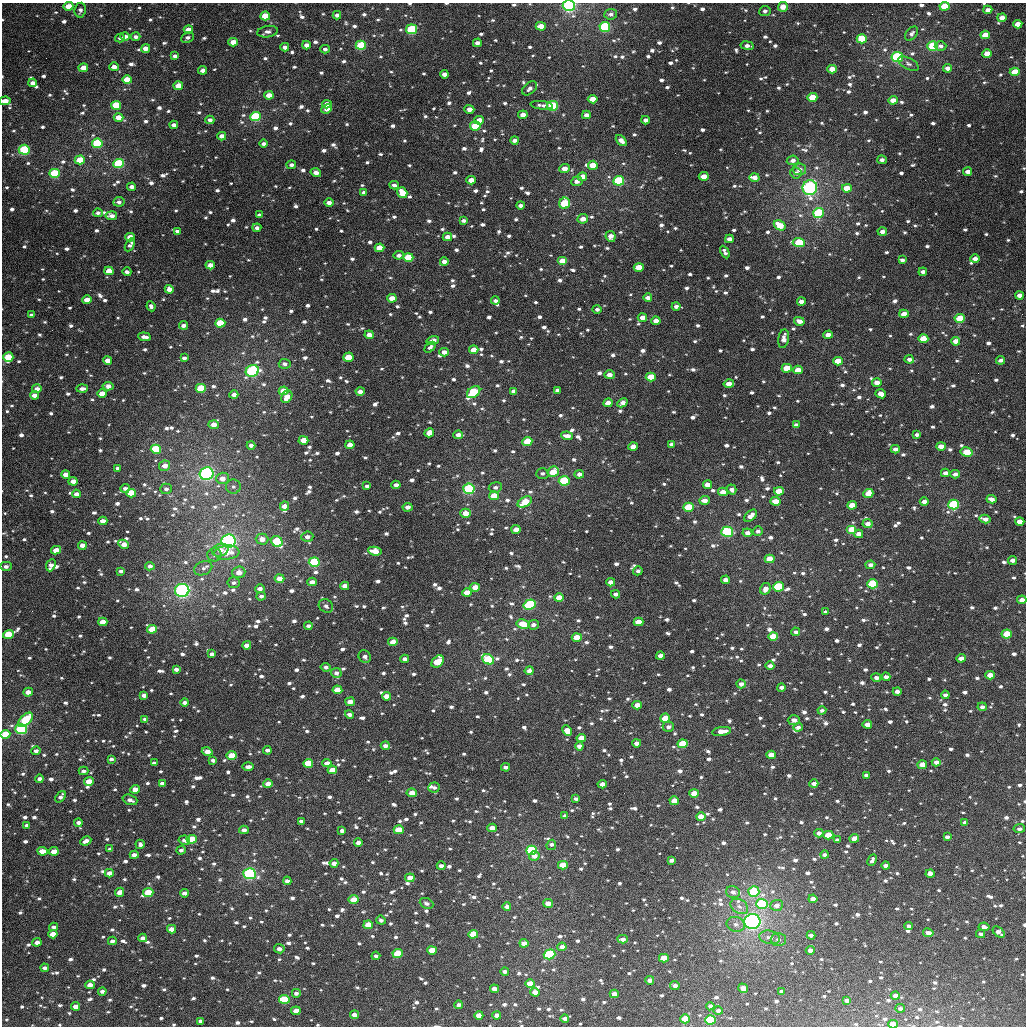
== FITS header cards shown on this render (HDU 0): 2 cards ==
NAXIS1  =                 1024
NAXIS2  =                 1024

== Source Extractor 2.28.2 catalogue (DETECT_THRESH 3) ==
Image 1024 x 1024 px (HDU 0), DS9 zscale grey, 1 PNG px = 1 image px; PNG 1028 x 1028 px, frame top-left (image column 1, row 1024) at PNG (2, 3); each listed source drawn as its Kron ellipse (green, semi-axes under 4 px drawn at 4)
Background 3200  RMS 71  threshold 212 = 3 sigma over >= 5 px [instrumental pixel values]
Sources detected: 1554; of the 1554, the 500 brightest by FLUX_AUTO listed and drawn (1054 fainter detections omitted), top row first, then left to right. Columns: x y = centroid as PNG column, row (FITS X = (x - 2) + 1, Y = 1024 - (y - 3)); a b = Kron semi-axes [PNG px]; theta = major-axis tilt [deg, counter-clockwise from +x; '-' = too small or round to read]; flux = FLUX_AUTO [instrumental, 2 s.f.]
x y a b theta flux
68 6 5 4 - 7.1e+04
569 6 6 5 - 6.3e+05
944 6 5 4 - 1.6e+05
783 7 5 4 - 5.5e+04
80 10 7 5 81 1.6e+04
988 10 4 4 - 3.4e+04
765 11 5 5 - 1.7e+04
611 14 6 5 - 1.8e+04
337 15 4 3 - 2.0e+04
265 16 5 4 - 1.1e+05
1002 18 4 4 - 3.9e+04
1018 24 4 4 - 5.8e+04
541 26 5 4 - 6.6e+04
605 27 5 5 - 4.6e+05
412 29 5 5 - 2.4e+05
188 30 4 4 - 5.6e+04
268 32 10 5 11 2.0e+04
912 34 8 5 52 1.6e+04
985 35 5 4 - 9.2e+04
125 36 5 4 - 2.8e+04
136 37 5 4 - 1.9e+04
120 38 5 4 - 1.6e+04
187 38 6 5 - 1.6e+04
862 39 5 4 - 1.9e+05
233 42 5 4 - 6.5e+04
477 43 4 4 - 2.5e+04
306 45 4 4 - 2.9e+04
361 45 5 4 - 2.7e+05
747 46 6 4 -9 2.4e+04
933 46 5 4 - 2.8e+05
941 46 6 4 2 1.8e+04
285 47 4 4 - 2.7e+04
146 48 4 4 - 4.2e+04
325 49 4 4 - 1.6e+04
987 54 5 4 - 7.1e+04
175 56 4 3 - 1.6e+04
897 57 6 5 - 4.3e+05
909 64 11 5 -28 1.6e+04
114 67 4 4 - 3.7e+04
83 68 5 4 - 5.8e+04
948 68 4 4 - 3.3e+04
832 69 5 4 - 6.7e+04
203 70 4 3 - 2.4e+04
1015 72 5 4 - 1.3e+05
444 74 4 4 - 2.7e+04
127 80 5 4 - 1.0e+05
33 83 4 4 - 3.1e+04
178 86 5 4 - 7.3e+04
529 88 8 5 41 2.3e+04
269 95 5 4 - 4.8e+04
812 97 5 4 - 1.1e+05
593 99 5 4 - 7.4e+04
893 100 4 4 - 5.1e+04
5 101 5 4 - 3.8e+04
327 104 5 4 - 4.3e+04
116 105 5 4 - 2.0e+05
542 105 11 4 -7 2.0e+04
552 106 5 5 - 2.8e+05
327 109 5 4 - 3.4e+04
469 109 5 4 - 3.7e+04
523 115 4 4 - 4.0e+04
586 115 4 4 - 3.3e+04
255 116 5 4 - 3.8e+05
118 117 5 4 - 6.2e+04
210 120 4 4 - 1.8e+04
479 120 5 4 - 4.2e+04
645 120 4 4 - 2.4e+04
174 125 4 4 - 2.6e+04
475 126 5 4 - 1.6e+05
222 136 4 4 - 3.7e+04
515 140 4 3 - 2.1e+04
621 141 6 4 -47 2.9e+04
97 143 5 4 - 3.2e+05
263 144 4 3 - 1.6e+04
24 150 5 5 - 2.9e+05
80 160 5 4 - 1.1e+05
793 160 6 5 - 2.1e+04
882 160 5 4 - 1.9e+04
119 164 5 4 - 3.9e+05
291 165 5 3 - 1.8e+04
593 165 5 4 - 8.9e+04
564 169 5 4 - 4.5e+04
799 169 7 6 - 2.5e+04
968 172 4 4 - 3.8e+04
54 173 5 4 - 2.7e+05
316 173 5 4 - 3.1e+04
796 173 6 5 - 2.2e+04
704 176 5 4 - 6.1e+04
582 177 5 4 - 6.4e+04
754 177 5 4 - 3.4e+04
471 180 4 4 - 5.2e+04
577 181 5 4 - 2.7e+04
619 181 5 5 - 4.5e+05
394 185 4 3 - 2.1e+04
132 187 4 3 - 2.3e+04
810 188 7 7 - 7.4e+05
847 188 5 4 - 8.8e+04
364 193 4 4 - 1.6e+04
402 193 6 4 -54 8.0e+04
119 202 5 5 - 1.9e+04
329 203 5 4 - 2.6e+04
565 203 6 5 - 3.2e+05
520 205 4 3 - 2.0e+04
98 213 5 4 - 1.6e+04
818 213 5 5 - 3.9e+05
259 215 4 3 - 1.8e+04
111 216 6 4 -6 2.6e+04
583 219 5 4 - 4.0e+04
463 221 4 3 - 1.6e+04
780 225 6 4 -32 8.9e+04
257 228 4 4 - 1.8e+04
177 231 4 3 - 1.7e+04
882 231 4 4 - 2.8e+04
610 236 5 5 - 3.7e+04
130 237 4 4 - 6.3e+04
447 237 4 4 - 3.8e+04
729 239 4 4 - 3.0e+04
799 243 6 4 -2 2.3e+05
130 245 7 3 59 1.6e+04
379 248 5 4 - 9.2e+04
725 252 7 3 -63 1.6e+04
399 255 5 4 - 1.9e+04
408 257 5 4 - 1.8e+05
975 259 4 4 - 3.3e+04
902 260 4 3 - 1.8e+04
562 261 5 4 - 8.4e+04
444 262 4 4 - 3.2e+04
210 265 5 4 - 4.2e+04
639 267 5 4 - 1.0e+05
109 271 4 4 - 6.9e+04
127 272 4 3 - 1.6e+04
923 272 4 4 - 2.2e+04
169 289 4 4 - 3.6e+04
1019 295 4 4 - 2.9e+04
392 298 4 4 - 5.8e+04
648 298 4 4 - 2.4e+04
87 300 5 4 - 5.5e+04
495 301 4 4 - 1.7e+04
801 302 4 4 - 2.9e+04
151 306 5 3 - 1.6e+04
676 306 4 4 - 2.1e+04
597 309 5 4 - 1.8e+04
904 314 5 4 - 5.2e+04
31 315 4 3 - 1.6e+04
642 317 5 4 - 3.5e+04
960 318 5 4 - 1.2e+05
656 321 4 4 - 4.5e+04
799 321 5 4 - 3.1e+04
220 323 5 4 - 2.4e+05
183 325 4 3 - 2.3e+04
369 335 4 4 - 4.2e+04
828 335 5 4 - 5.2e+04
144 337 6 3 -7 2.4e+04
784 339 9 5 80 3.6e+04
923 339 5 4 - 1.1e+05
433 340 6 4 18 2.8e+04
956 341 4 4 - 4.7e+04
430 347 6 4 42 1.7e+04
474 350 4 4 - 5.0e+04
444 352 4 4 - 3.3e+04
8 357 5 5 - 1.7e+05
348 357 5 4 - 1.3e+05
184 358 4 3 - 1.6e+04
909 359 4 3 - 2.2e+04
107 360 4 4 - 4.1e+04
1001 360 4 3 - 1.9e+04
838 361 5 4 - 9.8e+04
285 364 6 5 - 2.1e+04
787 368 5 4 - 1.2e+05
798 370 5 4 - 6.5e+04
252 371 7 5 28 7.8e+05
609 375 5 4 - 3.2e+04
651 377 5 4 - 1.5e+05
877 382 5 4 - 3.8e+04
729 384 5 4 - 4.2e+04
108 386 5 4 - 3.9e+04
82 388 6 3 2 2.2e+04
201 388 5 4 - 1.8e+05
37 389 5 4 - 2.7e+04
557 390 4 3 - 1.5e+04
284 391 5 4 - 7.7e+04
360 391 4 4 - 2.8e+04
513 391 4 3 - 1.8e+04
474 392 7 5 37 2.9e+05
102 394 5 4 - 6.2e+04
881 394 5 4 - 4.4e+04
34 395 4 4 - 3.1e+04
234 395 4 4 - 3.3e+04
287 397 7 5 59 5.1e+04
608 403 4 4 - 6.0e+04
623 403 5 4 - 2.6e+04
214 425 5 4 - 4.1e+04
796 425 4 4 - 2.0e+04
429 433 5 4 - 4.9e+04
917 434 4 3 - 1.7e+04
458 435 5 4 - 2.5e+04
567 436 6 4 -8 4.2e+04
303 440 5 4 - 6.5e+04
527 441 5 4 - 1.3e+05
671 444 4 4 - 1.8e+04
251 445 4 4 - 2.0e+04
350 445 4 4 - 4.3e+04
941 446 5 4 - 4.4e+04
633 447 5 4 - 4.7e+04
156 449 5 4 - 3.8e+05
895 449 4 4 - 2.6e+04
967 452 6 4 -10 8.8e+04
165 466 5 5 - 4.0e+04
118 468 4 3 - 1.6e+04
553 472 6 5 - 9.8e+04
542 473 6 5 - 1.6e+04
945 473 4 4 - 2.7e+04
66 474 4 4 - 3.5e+04
206 474 7 6 - 9.4e+05
579 474 5 4 - 2.8e+04
955 474 4 4 - 2.3e+04
222 478 6 5 - 4.2e+04
73 481 4 4 - 3.7e+04
564 481 5 5 - 2.7e+05
396 485 4 4 - 3.0e+04
707 485 4 4 - 4.4e+04
367 486 4 3 - 1.6e+04
233 487 7 7 - 1.8e+04
495 487 6 5 - 2.0e+04
125 488 5 4 - 1.8e+04
166 489 6 5 - 1.8e+04
469 489 6 5 - 3.5e+05
732 489 5 4 - 1.8e+04
779 491 5 4 - 7.1e+04
723 492 5 4 - 5.3e+04
131 493 5 4 - 1.4e+05
868 493 5 4 - 6.6e+04
76 494 4 3 - 2.5e+04
494 496 5 4 - 8.1e+04
991 499 5 4 - 2.7e+04
704 500 5 4 - 3.7e+04
776 501 5 4 - 6.5e+04
525 502 8 5 30 1.6e+05
924 502 4 4 - 3.4e+04
852 505 4 4 - 6.7e+04
954 505 5 5 - 4.3e+05
284 506 5 4 - 4.8e+04
407 507 5 4 - 2.5e+04
689 507 5 4 - 1.6e+05
465 513 5 4 - 5.6e+04
751 516 7 4 43 3.9e+04
985 519 5 4 - 3.0e+04
103 521 4 4 - 4.5e+04
1020 522 4 4 - 5.4e+04
868 524 5 4 - 3.2e+04
516 529 5 4 - 4.7e+04
852 529 5 4 - 9.6e+04
758 531 5 4 - 1.8e+04
727 532 6 5 - 3.5e+05
747 533 5 4 - 2.9e+04
859 534 4 4 - 3.5e+04
307 537 6 5 - 2.7e+04
262 539 6 5 - 4.5e+04
228 541 7 6 - 1.1e+06
277 541 6 5 - 2.9e+05
124 544 5 4 - 4.3e+04
82 545 4 4 - 4.3e+04
56 550 5 4 - 6.1e+04
220 550 8 6 17 3.0e+04
375 551 7 4 -8 6.4e+04
227 552 12 7 6 8.0e+04
214 555 7 6 - 1.8e+04
770 559 5 4 - 8.3e+04
1012 560 4 4 - 2.4e+04
314 562 5 4 - 3.3e+05
51 565 6 4 68 3.1e+04
870 565 5 4 - 2.3e+04
6 566 6 4 0 2.1e+04
150 566 5 4 - 2.0e+04
203 568 9 7 23 2.1e+04
121 571 4 3 - 1.6e+04
638 571 5 3 - 1.7e+04
239 572 6 6 - 4.7e+04
279 578 5 4 - 5.5e+04
726 580 4 4 - 3.1e+04
312 582 4 4 - 3.2e+04
611 582 4 4 - 4.4e+04
234 583 6 5 - 1.6e+04
872 584 5 4 - 3.6e+05
345 586 4 4 - 4.1e+04
475 587 5 4 - 6.4e+04
779 587 5 5 - 4.8e+05
260 589 5 4 - 2.7e+04
765 589 6 5 - 3.3e+04
182 590 7 6 - 8.3e+05
467 593 5 4 - 7.3e+04
616 594 4 3 - 2.1e+04
261 596 4 3 - 1.7e+04
559 598 5 4 - 7.9e+04
1022 600 5 4 - 3.6e+04
530 605 6 5 - 3.5e+05
326 606 7 6 - 2.0e+04
826 612 4 3 - 1.8e+04
103 622 4 4 - 6.1e+04
639 622 5 4 - 7.8e+04
523 624 7 4 -12 8.8e+04
533 625 5 4 - 2.4e+04
308 626 4 3 - 1.9e+04
152 629 5 4 - 1.0e+05
796 632 4 4 - 1.7e+04
8 634 5 4 - 1.4e+05
1007 634 5 4 - 1.1e+05
773 636 5 4 - 1.2e+05
577 637 5 4 - 8.6e+04
393 642 5 4 - 5.3e+04
247 645 4 4 - 3.9e+04
212 654 4 3 - 2.2e+04
660 656 4 4 - 4.0e+04
365 657 7 6 - 1.9e+04
961 658 4 3 - 3.5e+04
405 659 4 4 - 2.2e+04
488 659 6 5 - 4.4e+05
438 662 7 5 45 1.6e+05
770 666 4 4 - 2.2e+04
326 667 5 4 - 1.6e+04
176 669 4 3 - 2.0e+04
529 671 4 4 - 2.7e+04
336 673 5 5 - 2.0e+04
990 675 5 4 - 6.9e+04
886 677 4 4 - 2.5e+04
876 678 5 4 - 2.3e+04
741 684 5 4 - 2.3e+04
781 687 4 3 - 2.0e+04
337 690 5 4 - 7.7e+04
897 691 4 3 - 2.6e+04
28 692 5 4 - 4.1e+04
144 695 4 4 - 2.4e+04
945 695 4 3 - 2.2e+04
387 696 4 4 - 5.8e+04
185 702 4 3 - 1.9e+04
350 702 5 4 - 4.1e+04
637 705 5 4 - 5.6e+04
982 707 4 4 - 1.9e+04
822 710 4 3 - 1.7e+04
349 715 4 4 - 1.8e+04
665 718 5 4 - 7.2e+04
145 719 4 3 - 1.9e+04
25 720 9 5 44 1.9e+05
794 720 6 5 - 3.4e+04
867 724 4 4 - 3.7e+04
668 727 6 5 - 2.0e+04
798 727 5 4 - 2.0e+04
21 729 5 5 - 5.1e+05
567 731 5 4 - 5.1e+04
722 731 9 4 9 4.6e+04
5 734 5 4 - 1.2e+05
581 738 5 4 - 6.5e+04
637 743 4 3 - 2.7e+04
683 744 5 4 - 2.0e+05
385 746 4 4 - 2.4e+04
579 746 4 4 - 2.3e+04
267 750 4 3 - 2.0e+04
36 751 4 4 - 1.8e+04
207 752 5 4 - 4.5e+04
771 755 5 4 - 6.9e+04
232 756 5 4 - 1.2e+05
111 759 4 3 - 1.6e+04
213 760 4 3 - 1.7e+04
936 762 4 4 - 2.9e+04
154 763 4 3 - 1.6e+04
308 763 5 4 - 2.0e+05
327 763 4 4 - 2.9e+04
922 765 5 4 - 6.0e+04
248 767 6 3 1 2.4e+04
506 767 4 3 - 1.9e+04
332 770 5 4 - 6.0e+04
83 771 5 4 - 1.6e+04
866 775 4 3 - 1.7e+04
40 779 4 4 - 2.0e+04
89 781 5 4 - 7.5e+04
162 783 4 4 - 2.1e+04
268 784 5 4 - 4.3e+04
602 784 4 4 - 3.6e+04
814 784 4 3 - 2.7e+04
434 787 6 5 - 1.7e+04
135 789 5 4 - 5.5e+04
412 793 5 4 - 5.8e+04
694 793 5 4 - 7.9e+04
60 797 6 4 52 1.9e+04
576 799 4 3 - 1.6e+04
130 800 7 5 -20 2.4e+04
674 801 5 4 - 6.2e+04
565 816 4 4 - 1.8e+04
701 816 5 4 - 6.4e+04
301 821 4 3 - 1.8e+04
78 822 4 3 - 2.0e+04
965 822 4 3 - 1.7e+04
27 825 4 3 - 1.7e+04
492 828 5 4 - 4.4e+04
1019 829 6 4 7 1.8e+04
244 830 5 4 - 2.3e+04
342 830 4 3 - 1.8e+04
399 830 5 4 - 1.2e+05
819 833 4 4 - 2.3e+04
828 835 5 4 - 1.3e+05
947 837 4 3 - 1.8e+04
854 838 5 4 - 5.4e+04
192 839 5 4 - 1.2e+05
184 840 5 4 - 2.0e+04
837 840 4 3 - 1.8e+04
86 841 6 3 25 2.5e+04
358 843 4 4 - 2.8e+04
140 844 5 4 - 1.6e+04
551 845 5 4 - 2.2e+04
110 849 4 3 - 2.1e+04
181 850 5 4 - 1.6e+04
532 850 5 4 - 5.6e+05
42 851 5 4 - 6.7e+04
54 851 4 4 - 6.1e+04
134 855 4 4 - 3.1e+04
824 855 4 3 - 1.7e+04
534 856 5 4 - 3.4e+04
671 860 4 3 - 1.6e+04
872 860 6 3 65 1.7e+04
334 863 4 4 - 2.6e+04
563 865 5 4 - 1.1e+05
441 866 4 4 - 2.2e+04
886 866 4 4 - 2.0e+04
109 873 4 4 - 4.5e+04
930 873 4 4 - 4.2e+04
249 874 6 5 - 5.6e+05
410 878 5 4 - 5.3e+04
287 881 4 4 - 1.7e+04
119 892 5 4 - 3.2e+04
148 892 5 4 - 1.3e+05
733 892 7 6 - 2.2e+04
754 892 5 5 - 2.7e+05
184 893 4 3 - 2.3e+04
813 899 4 4 - 3.6e+04
354 900 5 4 - 7.6e+04
426 903 7 5 -23 1.6e+04
548 903 5 4 - 3.8e+04
762 904 6 5 - 2.7e+05
777 905 6 5 - 2.9e+04
739 906 9 7 -33 2.7e+04
507 907 4 4 - 2.6e+04
381 920 5 4 - 1.6e+04
752 922 8 7 - 1.2e+06
736 924 9 7 -14 2.5e+04
368 925 5 4 - 9.2e+04
909 926 4 3 - 2.0e+04
54 927 4 4 - 1.6e+04
984 927 5 4 - 2.7e+04
172 929 4 4 - 4.6e+04
999 932 7 4 -39 3.0e+04
928 933 5 4 - 3.2e+04
53 934 4 4 - 7.0e+04
473 934 5 4 - 1.6e+05
981 934 4 4 - 1.7e+04
811 935 4 3 - 1.8e+04
770 937 10 6 -11 2.3e+04
143 938 4 4 - 2.7e+04
623 939 5 4 - 2.5e+04
778 939 7 6 - 2.0e+04
112 941 4 3 - 2.0e+04
37 942 4 4 - 3.0e+04
524 943 4 4 - 4.4e+04
562 947 4 4 - 2.6e+04
279 949 5 4 - 2.5e+04
432 950 5 4 - 8.7e+04
810 950 4 4 - 3.2e+04
398 953 5 4 - 1.2e+05
550 954 6 5 - 6.2e+05
376 956 4 4 - 1.6e+04
664 958 5 4 - 1.0e+05
45 968 4 3 - 1.9e+04
505 971 4 3 - 1.8e+04
650 980 4 4 - 3.1e+04
530 984 5 4 - 6.5e+04
90 985 4 4 - 4.2e+04
675 985 5 4 - 2.2e+04
743 988 5 4 - 3.9e+04
494 989 4 4 - 3.0e+04
102 991 4 3 - 2.1e+04
781 991 4 3 - 1.5e+04
535 992 4 4 - 5.4e+04
296 993 5 5 - 1.9e+04
614 994 4 4 - 3.9e+04
895 996 4 4 - 2.7e+04
284 999 5 4 - 2.2e+05
847 1000 4 3 - 2.3e+04
459 1005 4 4 - 2.1e+04
76 1006 4 4 - 4.8e+04
710 1006 4 4 - 1.8e+04
900 1008 4 4 - 1.6e+04
296 1011 5 4 - 4.8e+04
718 1011 5 4 - 1.9e+04
354 1015 4 4 - 3.8e+04
479 1015 4 4 - 6.0e+04
497 1015 4 4 - 3.7e+04
565 1018 4 3 - 1.8e+04
685 1019 5 4 - 8.3e+04
710 1020 5 4 - 3.9e+05
200 1021 4 3 - 1.8e+04
893 1024 5 4 - 6.3e+04
At the frame edge (FLAGS 8, measured only in part): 8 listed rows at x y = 68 6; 569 6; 944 6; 988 10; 5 101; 1022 600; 5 734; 893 1024
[1054 fainter detections neither listed nor drawn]

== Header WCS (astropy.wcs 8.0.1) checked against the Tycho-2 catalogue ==
Header WCS as astropy/WCSLIB reads it (applying the file's SIP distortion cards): RA---TAN-SIP/DEC--TAN-SIP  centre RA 02:09:19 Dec +40:35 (32.33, +40.58 deg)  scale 8.67 arcsec/px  FOV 148.0' x 148.0'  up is +178 deg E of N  parity flipped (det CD > 0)
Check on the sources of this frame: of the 60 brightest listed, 58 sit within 12.1 arcsec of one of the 180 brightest Tycho-2 stars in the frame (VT <= 10.99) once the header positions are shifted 0.64 arcsec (0.50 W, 0.40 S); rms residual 4.04 arcsec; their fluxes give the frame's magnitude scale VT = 22.85 - 2.5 log10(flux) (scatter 0.28 mag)
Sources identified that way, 382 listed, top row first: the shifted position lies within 12.1 arcsec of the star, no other Tycho-2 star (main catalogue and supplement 1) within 24.2 arcsec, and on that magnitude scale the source's flux lands within +1.5 / -3 mag of the star's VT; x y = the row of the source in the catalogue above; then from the Tycho-2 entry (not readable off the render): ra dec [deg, ICRS J2000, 3 dp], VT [Tycho-2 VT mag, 2 dp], TYC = Tycho-2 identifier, HIP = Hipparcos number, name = IAU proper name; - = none
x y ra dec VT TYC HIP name
68 6 33.779 +39.392 10.71 2834-2201-1 - -
569 6 32.221 +39.349 7.64 2829-900-1 10006 -
944 6 31.053 +39.307 9.66 2829-360-1 - -
783 7 31.555 +39.328 10.62 2829-152-1 - -
80 10 33.742 +39.398 12.34 2834-2248-1 - -
988 10 30.918 +39.310 11.01 2829-476-1 - -
611 14 32.089 +39.365 11.99 2829-282-1 - -
337 15 32.942 +39.394 11.46 2834-2131-1 - -
265 16 33.165 +39.401 10.38 2834-2217-1 - -
1002 18 30.872 +39.326 11.10 2829-876-1 - -
1018 24 30.822 +39.340 10.69 2829-1346-1 - -
541 26 32.306 +39.402 11.14 2833-2195-1 - -
605 27 32.106 +39.396 8.61 2833-2012-1 9973 -
412 29 32.708 +39.421 8.79 2834-2171-1 - -
188 30 33.403 +39.440 10.61 2834-2147-1 - -
985 35 30.921 +39.371 10.32 2829-86-1 - -
125 36 33.600 +39.460 11.66 2834-2158-1 - -
136 37 33.567 +39.460 11.99 2834-2197-1 - -
187 38 33.404 +39.458 12.07 2834-2246-1 - -
862 39 31.304 +39.396 9.48 2833-2075-1 - -
233 42 33.262 +39.466 10.82 2834-2139-1 - -
361 45 32.864 +39.464 8.99 2834-2167-1 10223 -
747 46 31.661 +39.426 11.82 2833-2154-1 - -
933 46 31.082 +39.404 8.87 2833-2190-1 9667 -
941 46 31.058 +39.403 11.74 2833-2077-1 - -
285 47 33.101 +39.475 11.52 2834-2233-1 - -
146 48 33.535 +39.488 11.00 2834-149-1 - -
325 49 32.976 +39.476 12.25 2834-2181-1 - -
987 54 30.911 +39.416 10.37 2833-2071-1 - -
897 57 31.191 +39.435 8.28 2833-2027-1 9700 -
114 67 33.632 +39.534 11.69 2834-332-1 - -
83 68 33.728 +39.538 11.22 2834-197-1 - -
948 68 31.032 +39.455 11.18 2833-2063-1 - -
832 69 31.392 +39.472 10.35 2833-2062-1 - -
203 70 33.356 +39.537 11.64 2834-212-1 - -
1015 72 30.823 +39.455 9.89 2833-1998-1 - -
444 74 32.601 +39.526 11.80 2834-245-1 - -
127 80 33.590 +39.564 10.41 2834-459-1 - -
33 83 33.885 +39.578 11.76 2834-379-1 - -
178 86 33.430 +39.575 10.68 2834-206-1 - -
529 88 32.331 +39.551 11.82 2833-971-1 - -
269 95 33.146 +39.591 10.78 2834-98-1 - -
812 97 31.448 +39.543 9.71 2833-721-1 - -
593 99 32.134 +39.572 10.43 2833-453-1 - -
893 100 31.197 +39.540 10.70 2833-1221-1 - -
5 101 33.968 +39.622 11.30 2834-2119-1 - -
327 104 32.964 +39.608 11.03 2834-158-1 - -
116 105 33.623 +39.627 9.62 2834-2117-1 - -
542 105 32.287 +39.592 12.07 2833-1327-1 - -
327 109 32.964 +39.621 11.15 2834-2125-1 - -
523 115 32.350 +39.616 11.26 2833-731-1 - -
586 115 32.152 +39.610 11.00 2833-923-1 - -
255 116 33.186 +39.644 9.01 2834-2082-1 10302 -
118 117 33.614 +39.656 11.11 2834-2008-1 - -
210 120 33.328 +39.655 11.73 2834-2027-1 - -
479 120 32.486 +39.634 11.22 2833-1467-1 - -
645 120 31.966 +39.617 12.18 2833-215-1 - -
174 125 33.440 +39.670 11.86 2834-2046-1 - -
475 126 32.497 +39.648 9.43 2833-1431-1 - -
222 136 33.290 +39.693 11.09 2834-1893-1 - -
621 141 32.041 +39.666 12.33 2833-1405-1 - -
97 143 33.678 +39.719 9.02 2834-1776-1 - -
263 144 33.157 +39.709 11.93 2834-1799-1 - -
24 150 33.906 +39.739 8.80 2834-1784-1 - -
80 160 33.732 +39.761 10.12 2834-2080-1 - -
793 160 31.501 +39.697 12.04 2833-513-1 - -
882 160 31.222 +39.684 11.83 2833-531-1 - -
291 165 33.069 +39.757 11.79 2834-1771-1 - -
593 165 32.125 +39.730 10.95 2833-867-1 - -
564 169 32.213 +39.742 11.38 2833-191-1 - -
799 169 31.478 +39.717 11.49 2833-755-1 - -
968 172 30.952 +39.701 11.09 2833-595-1 - -
54 173 33.810 +39.794 9.31 2834-1707-1 - -
704 176 31.774 +39.747 11.06 2833-395-1 - -
582 177 32.156 +39.759 10.79 2833-819-1 - -
754 177 31.617 +39.742 11.03 2833-669-1 - -
471 180 32.504 +39.779 10.84 2834-1627-1 - -
577 181 32.173 +39.771 11.86 2833-897-1 - -
619 181 32.042 +39.766 8.73 2833-1201-1 - -
394 185 32.745 +39.797 11.98 2834-1630-1 - -
132 187 33.567 +39.822 12.19 2834-1742-1 - -
810 188 31.443 +39.760 7.60 2833-951-1 9779 -
847 188 31.327 +39.757 10.59 2833-1231-1 - -
402 193 32.718 +39.816 10.52 2834-1885-1 - -
119 202 33.606 +39.859 11.79 2834-1560-1 - -
329 203 32.947 +39.845 11.54 2834-1948-1 - -
565 203 32.209 +39.826 9.62 2833-243-1 - -
520 205 32.345 +39.835 13.00 2833-947-1 - -
98 213 33.671 +39.887 12.39 2834-2040-1 - -
818 213 31.411 +39.820 9.16 2833-709-1 - -
259 215 33.164 +39.881 12.41 2834-1470-1 - -
111 216 33.627 +39.893 11.87 2834-1925-1 - -
583 219 32.149 +39.861 11.20 2833-771-1 - -
463 221 32.523 +39.877 12.06 2834-1488-1 - -
780 225 31.530 +39.855 10.20 2833-1387-1 - -
257 228 33.171 +39.912 11.88 2834-1469-1 - -
882 231 31.208 +39.856 11.66 2833-743-1 - -
610 236 32.060 +39.899 11.41 2833-1073-1 - -
130 237 33.568 +39.943 11.31 2834-1676-1 - -
447 237 32.571 +39.917 11.58 2834-1324-1 - -
729 239 31.686 +39.893 11.23 2833-255-1 - -
799 243 31.467 +39.894 9.40 2833-1319-1 - -
379 248 32.784 +39.950 10.65 2834-1583-1 - -
725 252 31.697 +39.928 11.96 2833-909-1 - -
399 255 32.722 +39.966 11.43 2834-1402-1 - -
408 257 32.692 +39.971 9.70 2834-2018-1 - -
975 259 30.914 +39.910 10.86 2833-759-1 - -
902 260 31.141 +39.922 12.35 2833-827-1 - -
562 261 32.208 +39.964 10.36 2833-139-1 - -
444 262 32.578 +39.977 11.80 2834-1496-1 - -
210 265 33.313 +40.005 11.17 2834-1404-1 - -
639 267 31.967 +39.972 10.70 2833-1381-1 - -
109 271 33.632 +40.026 10.54 2834-1522-1 - -
1019 295 30.767 +39.992 11.16 2833-79-1 - -
392 298 32.739 +40.070 11.18 2834-1042-1 - -
648 298 31.934 +40.044 12.04 2833-835-1 - -
87 300 33.699 +40.097 10.65 2834-1423-1 - -
495 301 32.413 +40.066 11.84 2833-10-1 - -
801 302 31.451 +40.035 11.25 2833-293-1 - -
676 306 31.844 +40.062 12.28 2833-413-1 - -
904 314 31.126 +40.052 10.82 2833-61-1 - -
31 315 33.871 +40.137 12.23 2834-1895-1 - -
642 317 31.948 +40.092 11.72 2833-355-1 - -
960 318 30.951 +40.056 9.73 2833-765-1 9632 -
656 321 31.905 +40.098 10.85 2833-189-1 - -
799 321 31.454 +40.083 11.49 2833-767-1 - -
220 323 33.277 +40.144 10.23 2834-1721-1 - -
183 325 33.392 +40.152 11.63 2834-2098-1 - -
369 335 32.806 +40.160 11.08 2834-542-1 - -
828 335 31.361 +40.112 10.94 2833-455-1 - -
784 339 31.501 +40.129 12.01 2833-1177-1 - -
433 340 32.602 +40.167 11.80 2834-2043-1 - -
956 341 30.959 +40.111 11.19 2833-365-1 - -
474 350 32.475 +40.187 10.67 2833-1815-1 - -
444 352 32.568 +40.195 11.43 2834-1165-1 - -
8 357 33.941 +40.239 11.07 2834-1146-1 - -
184 358 33.387 +40.230 11.69 2834-1170-1 - -
909 359 31.102 +40.161 12.06 2833-1873-1 - -
107 360 33.629 +40.241 11.50 2834-1051-1 - -
1001 360 30.814 +40.150 11.75 2833-1951-1 - -
838 361 31.327 +40.174 10.51 2833-1822-1 - -
285 364 33.069 +40.237 11.50 2834-1944-1 - -
787 368 31.486 +40.197 10.70 2833-1793-1 - -
798 370 31.451 +40.200 10.93 2833-1898-1 - -
252 371 33.171 +40.257 8.12 2834-1604-1 - -
609 375 32.044 +40.233 11.41 2833-1722-1 - -
651 377 31.913 +40.234 10.05 2833-1921-1 - -
877 382 31.200 +40.220 10.87 2833-1674-1 - -
108 386 33.624 +40.303 11.29 2834-924-1 - -
82 388 33.707 +40.311 12.00 2834-2057-1 - -
201 388 33.332 +40.302 9.81 2834-1166-1 - -
37 389 33.849 +40.314 11.45 2834-685-1 - -
284 391 33.071 +40.302 10.44 2834-788-1 - -
513 391 32.344 +40.283 11.99 2833-1428-1 - -
474 392 32.469 +40.288 9.26 2833-1503-1 - -
102 394 33.643 +40.322 10.70 2834-1031-1 - -
234 395 33.227 +40.315 11.59 2834-1876-1 - -
287 397 33.059 +40.315 10.98 2834-999-1 - -
608 403 32.044 +40.301 11.05 2833-1614-1 - -
623 403 31.998 +40.299 11.69 2833-1964-1 - -
214 425 33.287 +40.389 10.99 2834-1709-1 - -
796 425 31.448 +40.333 11.33 2833-1587-1 - -
429 433 32.605 +40.392 10.77 2834-800-1 - -
458 435 32.514 +40.393 12.29 2834-472-1 - -
567 436 32.168 +40.385 11.27 2833-1833-1 - -
303 440 33.002 +40.419 10.63 2834-1575-1 - -
527 441 32.294 +40.402 9.79 2833-1651-1 - -
251 445 33.168 +40.436 12.12 2834-1250-1 - -
350 445 32.855 +40.427 10.60 2834-1247-1 - -
941 446 30.987 +40.366 11.07 2833-1597-1 - -
633 447 31.959 +40.403 11.13 2833-1758-1 - -
156 449 33.468 +40.452 9.22 2834-1322-1 - -
895 449 31.131 +40.378 11.39 2833-1590-1 - -
967 452 30.906 +40.376 10.25 2833-1791-1 - -
165 466 33.439 +40.491 11.21 2834-1377-1 - -
553 472 32.209 +40.473 9.98 2833-1478-1 - -
542 473 32.242 +40.478 12.28 2833-472-1 - -
945 473 30.968 +40.429 11.87 2833-1497-1 - -
66 474 33.752 +40.518 11.38 2834-1383-1 - -
206 474 33.306 +40.508 7.44 2834-1098-1 10339 -
579 474 32.125 +40.476 11.70 2833-258-1 - -
955 474 30.937 +40.430 11.55 2833-1491-1 - -
73 481 33.728 +40.534 11.15 2834-1285-1 - -
564 481 32.172 +40.493 8.98 2833-1795-1 - -
166 489 33.432 +40.547 12.02 2834-866-1 - -
469 489 32.473 +40.522 8.54 2833-1703-1 - -
732 489 31.642 +40.495 11.90 2833-1460-1 - -
779 491 31.492 +40.494 10.67 2833-1864-1 - -
723 492 31.669 +40.503 11.09 2833-1856-1 - -
131 493 33.543 +40.559 10.47 2834-983-1 - -
868 493 31.208 +40.489 10.16 2833-452-1 - -
76 494 33.716 +40.565 11.76 2834-1655-1 - -
494 496 32.393 +40.536 10.72 2833-576-1 - -
704 500 31.725 +40.525 10.98 2833-1528-1 - -
776 501 31.499 +40.519 10.34 2833-1384-1 - -
525 502 32.293 +40.547 9.72 2833-1585-1 - -
924 502 31.030 +40.501 11.20 2833-984-1 - -
852 505 31.258 +40.519 10.64 2833-878-1 - -
954 505 30.937 +40.504 8.77 2833-1336-1 - -
284 506 33.055 +40.580 11.17 2834-1412-1 - -
407 507 32.666 +40.572 11.58 2834-430-1 - -
689 507 31.775 +40.543 9.41 2833-312-1 - -
465 513 32.481 +40.581 10.56 2833-590-1 - -
103 521 33.630 +40.628 10.84 2834-465-1 - -
868 524 31.205 +40.561 11.27 2833-1574-1 - -
516 529 32.318 +40.615 11.00 2833-724-1 - -
852 529 31.254 +40.577 9.78 2833-856-1 - -
758 531 31.552 +40.593 11.86 2833-854-1 - -
727 532 31.648 +40.598 8.64 2833-1424-1 - -
747 533 31.585 +40.598 11.23 2833-1695-1 - -
859 534 31.232 +40.587 11.31 2833-1894-1 - -
307 537 32.980 +40.651 11.28 2834-557-1 - -
262 539 33.123 +40.661 11.62 2834-1145-1 - -
228 541 33.229 +40.668 7.28 2834-15-1 10321 -
277 541 33.076 +40.665 9.32 2834-613-1 - -
124 544 33.561 +40.683 11.24 2834-1681-1 - -
82 545 33.693 +40.688 11.57 2834-1505-1 - -
56 550 33.777 +40.701 10.57 2834-1483-1 - -
375 551 32.762 +40.681 10.94 2834-1673-1 - -
770 559 31.510 +40.658 10.81 2833-1847-1 - -
314 562 32.955 +40.713 9.06 2834-1066-1 - -
51 565 33.791 +40.737 11.60 2834-782-1 - -
870 565 31.189 +40.660 11.82 2833-360-1 - -
6 566 33.937 +40.743 12.03 2834-1314-1 - -
150 566 33.477 +40.734 12.26 2834-620-1 - -
239 572 33.194 +40.743 11.00 2834-384-1 - -
279 578 33.064 +40.754 10.67 2834-1917-1 - -
726 580 31.646 +40.713 11.73 2833-1206-1 - -
312 582 32.960 +40.760 11.16 2834-629-1 - -
611 582 32.011 +40.732 11.14 2833-872-1 - -
872 584 31.180 +40.705 9.34 2833-690-1 9696 -
345 586 32.856 +40.767 11.24 2834-364-1 - -
475 587 32.441 +40.758 10.65 2833-942-1 - -
260 589 33.125 +40.780 11.74 2834-1334-1 - -
765 589 31.518 +40.729 11.36 2833-670-1 - -
182 590 33.372 +40.790 7.38 2834-1971-1 10355 -
467 593 32.466 +40.772 10.78 2833-1322-1 - -
559 598 32.173 +40.775 10.65 2833-89-1 - -
103 622 33.622 +40.871 11.19 2834-1960-1 - -
639 622 31.917 +40.825 10.61 2833-1871-1 - -
308 626 32.967 +40.866 12.19 2834-201-1 - -
152 629 33.464 +40.885 10.33 2834-1257-1 - -
796 632 31.416 +40.831 11.71 2833-956-1 - -
8 634 33.922 +40.907 10.33 2834-698-1 - -
1007 634 30.744 +40.808 9.58 2833-1607-1 - -
773 636 31.487 +40.844 10.20 2833-1772-1 - -
577 637 32.111 +40.869 10.19 2833-1958-1 - -
393 642 32.696 +40.898 10.54 2834-633-1 - -
247 645 33.161 +40.918 11.12 2834-1441-1 - -
660 656 31.842 +40.904 11.37 2833-1342-1 - -
961 658 30.885 +40.872 11.27 2833-1656-1 - -
488 659 32.390 +40.931 9.40 2833-1404-1 - -
326 667 32.907 +40.963 12.05 2834-527-1 - -
176 669 33.384 +40.981 11.53 2834-520-1 - -
529 671 32.258 +40.954 11.78 2833-488-1 - -
336 673 32.873 +40.977 12.01 2834-1508-1 - -
990 675 30.790 +40.909 10.56 2833-1882-1 - -
876 678 31.151 +40.930 11.70 2833-788-1 - -
337 690 32.867 +41.018 10.54 2834-234-1 - -
897 691 31.082 +40.961 12.00 2833-1819-1 - -
28 692 33.853 +41.044 11.49 2834-637-1 - -
945 695 30.928 +40.963 11.99 2833-1426-1 - -
387 696 32.710 +41.029 10.85 2834-186-1 - -
350 702 32.826 +41.045 11.50 2834-662-1 - -
637 705 31.909 +41.025 10.65 2833-150-1 - -
982 707 30.809 +40.986 11.71 2833-734-1 - -
822 710 31.319 +41.016 12.22 2833-962-1 - -
665 718 31.818 +41.054 10.15 2833-424-1 - -
25 720 33.862 +41.113 9.56 2834-844-1 - -
794 720 31.407 +41.043 11.33 2833-380-1 - -
867 724 31.172 +41.044 11.95 2833-318-1 - -
668 727 31.806 +41.074 11.86 2833-810-1 - -
798 727 31.392 +41.060 13.12 2833-206-1 - -
21 729 33.875 +41.134 8.72 2834-1079-1 - -
567 731 32.130 +41.093 11.31 2833-330-1 - -
5 734 33.924 +41.147 10.32 2834-84-1 - -
581 738 32.083 +41.111 10.58 2833-282-1 - -
637 743 31.905 +41.117 11.29 2833-650-1 - -
683 744 31.759 +41.113 9.86 2833-412-1 - -
385 746 32.707 +41.148 11.50 2834-1225-1 - -
579 746 32.088 +41.130 11.87 2833-160-1 - -
267 750 33.085 +41.169 12.26 2834-42-1 - -
207 752 33.277 +41.176 11.58 2834-295-1 - -
771 755 31.474 +41.130 10.63 2833-228-1 - -
232 756 33.198 +41.184 10.17 2834-346-1 - -
213 760 33.257 +41.197 12.53 2834-97-1 - -
936 762 30.946 +41.126 10.94 2833-41-1 - -
154 763 33.446 +41.207 11.87 2834-172-1 - -
308 763 32.953 +41.197 10.29 2834-94-1 - -
327 763 32.893 +41.195 11.52 2834-217-1 - -
922 765 30.989 +41.133 10.52 2833-1136-1 - -
248 767 33.147 +41.210 12.65 2834-124-1 - -
332 770 32.875 +41.211 10.99 2834-106-1 - -
83 771 33.671 +41.231 12.14 2834-178-1 - -
866 775 31.166 +41.166 11.77 2833-184-1 - -
40 779 33.811 +41.253 11.98 2838-1122-1 - -
89 781 33.653 +41.256 10.78 2838-1228-1 - -
162 783 33.419 +41.256 11.72 2838-1466-1 - -
268 784 33.079 +41.249 11.08 2834-10-1 - -
814 784 31.332 +41.193 11.49 2833-322-1 - -
135 789 33.504 +41.273 10.77 2838-800-1 - -
412 793 32.618 +41.259 10.51 2838-742-1 - -
694 793 31.713 +41.231 10.71 2833-6-1 - -
130 800 33.521 +41.298 11.96 2838-1100-1 - -
674 801 31.776 +41.251 10.56 2837-918-1 - -
701 816 31.689 +41.286 10.98 2837-796-1 - -
78 822 33.683 +41.356 11.65 2838-516-1 - -
965 822 30.843 +41.266 12.25 2837-1798-1 - -
492 828 32.356 +41.336 11.24 2837-432-1 - -
342 830 32.837 +41.356 11.87 2838-990-1 - -
399 830 32.655 +41.349 10.15 2838-1054-1 - -
819 833 31.309 +41.312 11.74 2837-2076-1 - -
828 835 31.277 +41.315 10.45 2837-2276-1 - -
947 837 30.897 +41.303 12.08 2837-544-1 - -
854 838 31.194 +41.320 10.91 2837-2220-1 - -
192 839 33.318 +41.389 9.95 2838-872-1 - -
184 840 33.342 +41.391 12.25 2838-520-1 - -
358 843 32.783 +41.384 12.42 2838-310-1 - -
110 849 33.579 +41.417 12.18 2838-348-1 - -
532 850 32.226 +41.386 8.86 2837-1886-1 - -
42 851 33.797 +41.427 10.86 2838-308-1 - -
54 851 33.760 +41.427 11.12 2838-250-1 - -
134 855 33.501 +41.430 11.73 2838-1190-1 - -
824 855 31.286 +41.363 12.00 2837-1922-1 - -
534 856 32.217 +41.399 11.61 2837-2242-1 - -
334 863 32.859 +41.436 11.75 2838-1016-1 - -
563 865 32.124 +41.418 10.36 2837-1868-1 - -
886 866 31.089 +41.381 12.53 2837-1106-1 - -
930 873 30.944 +41.394 11.31 2837-1812-1 - -
249 874 33.129 +41.467 8.13 2838-1272-1 10290 -
410 878 32.613 +41.463 10.89 2838-832-1 - -
287 881 33.007 +41.481 12.35 2838-1450-1 - -
148 892 33.452 +41.520 9.89 2838-1436-1 - -
754 892 31.506 +41.461 9.11 2837-1534-1 - -
184 893 33.337 +41.519 12.06 2838-1440-1 - -
813 899 31.316 +41.470 11.11 2837-1526-1 - -
354 900 32.792 +41.521 10.16 2838-1402-1 - -
548 903 32.167 +41.512 11.02 2837-2174-1 - -
762 904 31.479 +41.489 9.08 2837-1774-1 - -
777 905 31.432 +41.490 12.74 2837-510-1 - -
507 907 32.298 +41.524 11.71 2837-528-1 - -
752 922 31.507 +41.533 6.89 2837-584-1 9800 -
368 925 32.742 +41.581 10.23 2838-1212-1 - -
909 926 31.004 +41.523 11.57 2837-2262-1 - -
984 927 30.762 +41.515 12.15 2837-2258-1 - -
172 929 33.374 +41.606 11.36 2838-762-1 - -
999 932 30.716 +41.524 12.39 2837-1664-1 - -
928 933 30.940 +41.537 11.66 2837-662-1 - -
53 934 33.756 +41.626 11.20 2838-140-1 - -
473 934 32.403 +41.594 10.09 2837-1618-1 - -
981 934 30.772 +41.532 12.41 2837-1280-1 - -
143 938 33.466 +41.630 11.87 2838-714-1 - -
623 939 31.921 +41.590 11.87 2837-614-1 - -
524 943 32.238 +41.611 11.47 2837-594-1 - -
432 950 32.534 +41.636 10.71 2838-758-1 - -
810 950 31.316 +41.595 11.29 2837-816-1 - -
398 953 32.644 +41.647 9.72 2838-1202-1 - -
550 954 32.154 +41.634 9.00 2837-554-1 - -
376 956 32.714 +41.655 12.25 2838-392-1 - -
664 958 31.786 +41.631 10.21 2837-586-1 - -
650 980 31.827 +41.686 11.75 2837-914-1 - -
530 984 32.214 +41.707 10.80 2837-322-1 - -
90 985 33.632 +41.746 11.36 2838-840-1 - -
675 985 31.747 +41.696 11.57 2837-1866-1 - -
743 988 31.527 +41.693 11.60 2837-1250-1 - -
102 991 33.592 +41.761 12.17 2838-204-1 - -
535 992 32.196 +41.727 11.10 2837-1778-1 - -
614 994 31.940 +41.723 11.10 2837-2094-1 - -
895 996 31.035 +41.692 11.67 2837-1722-1 - -
284 999 33.003 +41.767 9.64 2838-592-1 - -
847 1000 31.190 +41.710 11.86 2837-638-1 - -
459 1005 32.440 +41.764 11.95 2837-1254-1 - -
76 1006 33.676 +41.799 11.00 2838-1102-1 - -
900 1008 31.016 +41.723 11.61 2837-980-1 - -
296 1011 32.965 +41.793 11.36 2838-620-1 - -
479 1015 32.374 +41.788 11.14 2837-1844-1 - -
497 1015 32.316 +41.787 11.25 2837-1654-1 - -
565 1018 32.096 +41.787 12.39 2837-1762-1 - -
685 1019 31.708 +41.775 10.22 2837-514-1 - -
710 1020 31.626 +41.774 8.99 2837-518-1 - -
200 1021 33.273 +41.826 11.96 2838-802-1 - -
893 1024 31.037 +41.761 10.96 2837-1600-1 - -